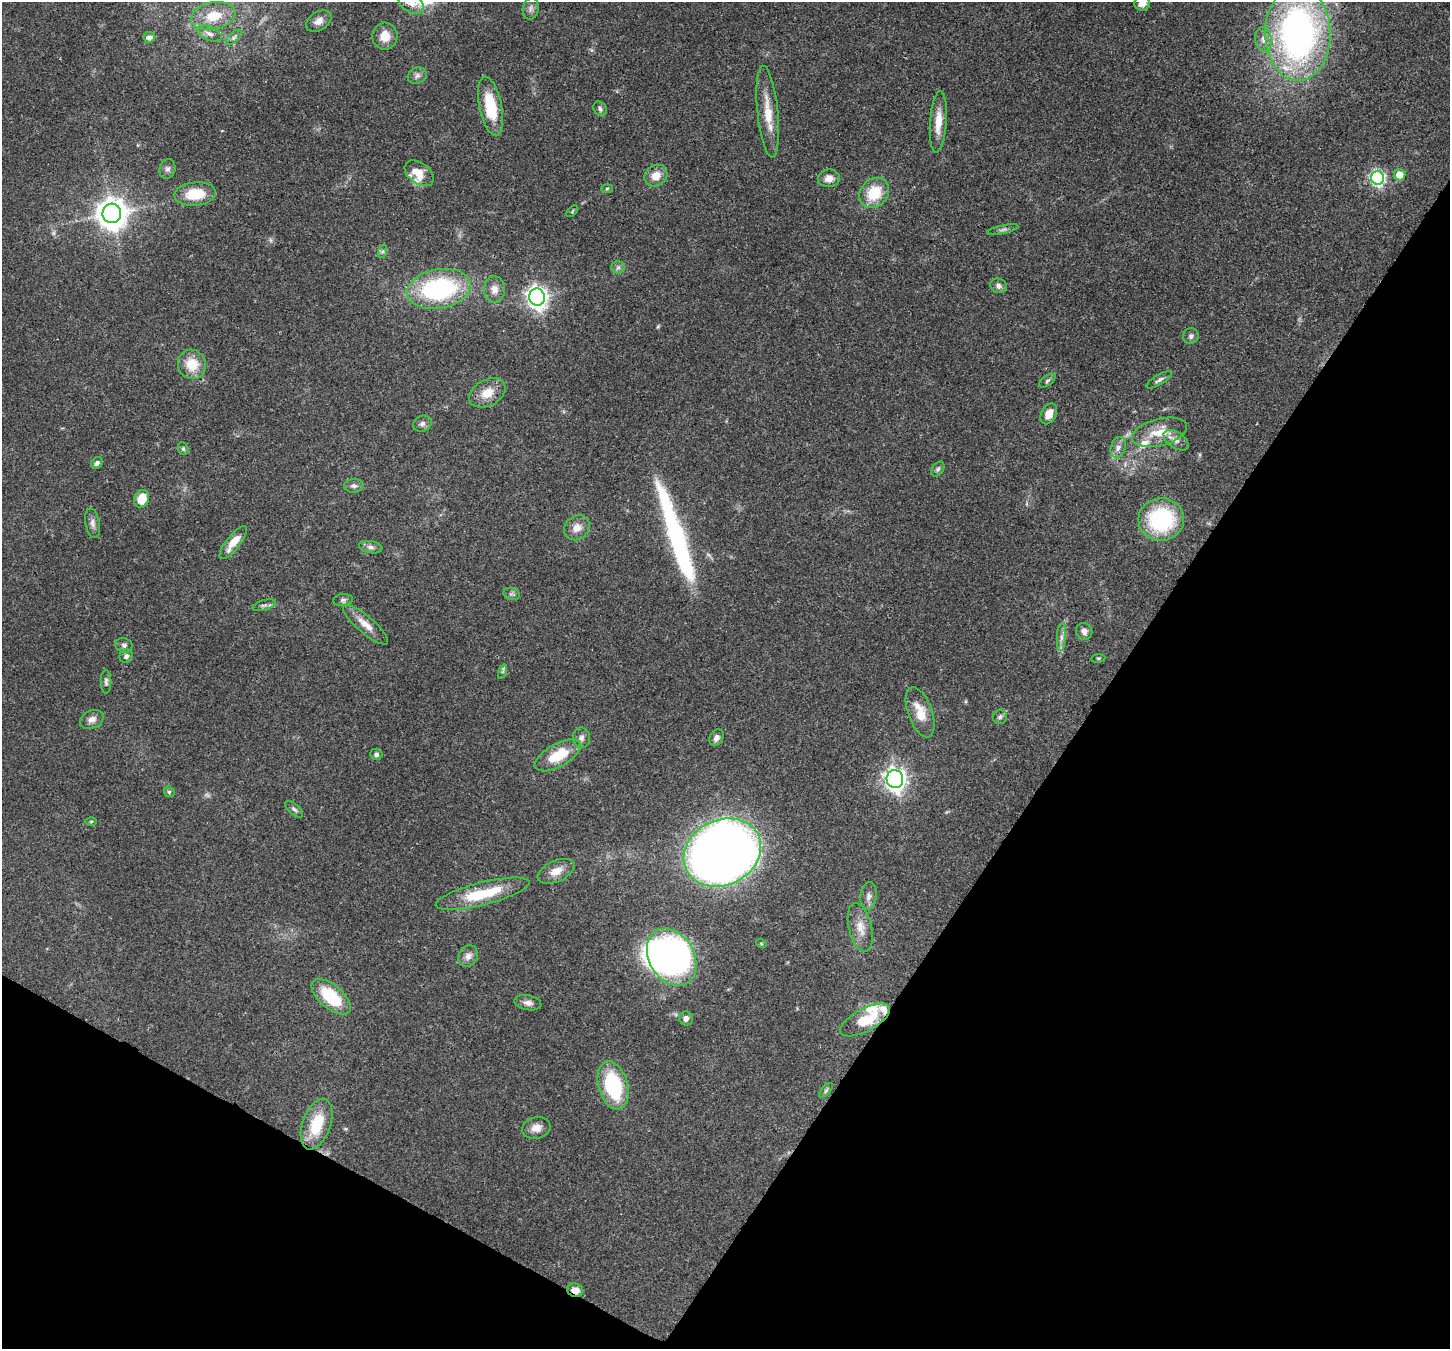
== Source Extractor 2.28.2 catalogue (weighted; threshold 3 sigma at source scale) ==
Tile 15 of 4 x 4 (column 3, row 4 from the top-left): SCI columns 2973-4420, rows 363-1709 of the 5939 x 6045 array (HDU 1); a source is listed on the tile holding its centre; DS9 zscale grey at full resolution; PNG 1452 x 1351 px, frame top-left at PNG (2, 2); each listed source drawn as its Kron ellipse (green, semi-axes under 4 px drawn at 4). Shown black and unused: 30% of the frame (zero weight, under 3 of 4 exposures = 8% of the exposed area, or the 3 px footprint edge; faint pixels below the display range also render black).
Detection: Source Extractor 2.28.2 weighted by HDU 2 'WHT'; one run over the whole footprint, this tile lists its part. Background 0.0922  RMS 0.0037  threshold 0.0165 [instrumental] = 3 sigma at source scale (4.5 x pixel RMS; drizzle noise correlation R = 1.50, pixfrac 1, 0.0396/0.0396 arcsec/px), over >= 5 px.
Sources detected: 105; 3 too faint to see at this stretch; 2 inside a brighter object's white glare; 1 long thin detection or spike segment (spike, bleed or trail) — neither listed nor drawn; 6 inside a brighter listed object's ellipse — not listed separately; the other 93 listed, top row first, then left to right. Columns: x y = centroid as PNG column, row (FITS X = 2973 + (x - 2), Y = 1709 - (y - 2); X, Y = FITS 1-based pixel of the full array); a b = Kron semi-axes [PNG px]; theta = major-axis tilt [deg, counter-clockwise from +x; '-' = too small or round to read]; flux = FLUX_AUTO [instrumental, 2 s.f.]
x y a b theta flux
1142 3 8 7 - 3
411 4 14 9 -30 3.4
531 9 11 8 79 1.5
213 16 22 13 12 9.8
319 21 14 9 32 2.9
1298 33 47 32 -89 150
210 34 13 6 -24 2
385 36 13 12 - 5.1
149 37 6 5 - 2
234 37 9 5 45 1
1263 39 12 8 -81 2.6
417 76 10 8 28 1.6
490 106 30 11 -78 16
600 109 8 6 -58 1
768 112 46 10 -84 9
938 122 31 8 86 6.2
167 169 10 8 74 1.5
419 173 16 10 -37 4.7
1400 175 5 5 - 6
656 176 12 10 34 4.7
829 178 11 9 6 3
1378 178 7 6 - 73
607 188 5 3 - 0.51
874 193 16 13 48 12
195 194 21 11 4 11
572 211 7 2 46 0.36
112 213 10 9 - 570
1003 229 16 3 11 1
383 251 7 4 71 0.69
618 267 7 6 - 1
998 286 8 7 - 1.4
439 289 32 19 10 57
494 289 13 10 -90 3.4
537 297 8 8 - 220
1191 336 8 7 - 1.2
192 364 15 13 -65 8.7
1159 380 15 5 30 1.3
1047 381 9 5 37 0.89
487 393 19 13 28 6.2
1049 414 11 7 63 3.8
422 424 9 7 25 1.3
1159 432 28 13 14 8.7
1176 440 14 8 -35 2.6
1118 447 11 7 72 2.1
183 449 6 5 - 0.6
97 463 6 5 - 1.2
938 469 8 5 54 0.82
354 486 10 7 3 1.4
142 499 9 7 66 7.6
1161 519 23 21 11 37
92 523 15 7 -79 1.8
577 528 14 11 41 3.7
233 542 20 7 52 5.5
371 547 12 6 -10 1.6
512 594 8 6 -13 0.92
343 600 10 6 7 1
264 605 12 5 16 1.1
365 624 29 8 -41 4.7
1084 631 9 8 - 2
1061 637 14 4 87 1.8
124 645 8 7 - 1.2
126 656 7 6 - 1.2
1098 658 7 3 8 0.46
503 671 7 4 71 0.64
106 682 12 5 -90 1
920 712 26 12 -70 7.6
1000 717 7 7 - 1
92 719 12 9 24 2.3
581 738 10 8 -86 1.7
716 738 9 6 60 1.7
376 754 6 6 - 1
558 755 26 11 29 14
895 779 9 8 - 220
169 792 6 5 - 0.61
294 809 11 5 -40 1
91 821 6 4 1 0.43
722 852 40 32 26 500
556 871 20 10 24 4.8
482 894 48 11 14 17
869 896 14 8 82 2.1
860 927 25 11 -77 5.2
761 943 5 3 - 0.33
468 956 11 9 57 2.3
672 957 30 22 -60 130
331 997 24 11 -41 18
528 1003 14 7 -11 2.2
686 1018 7 7 - 1.6
865 1020 27 11 28 12
613 1085 25 14 -74 29
826 1090 9 4 49 0.74
317 1124 26 14 71 14
536 1128 14 10 12 3.4
575 1290 8 6 -18 3.4
Overlapping masked pixels (flux is a lower limit): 1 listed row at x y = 575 1290
Isophote crosses this tile's border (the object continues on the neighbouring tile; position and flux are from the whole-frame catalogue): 3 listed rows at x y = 1142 3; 411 4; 1298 33